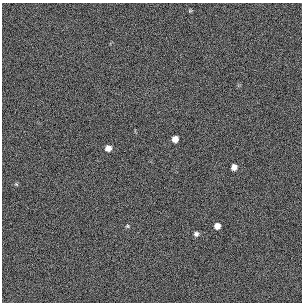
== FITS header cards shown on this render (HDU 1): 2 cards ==
NAXIS1  =                  300 / length of original image axis
NAXIS2  =                  300 / length of original image axis

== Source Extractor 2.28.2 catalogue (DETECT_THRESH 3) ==
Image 300 x 300 px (HDU 1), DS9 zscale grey, 1 PNG px = 1 image px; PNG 304 x 304 px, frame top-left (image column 1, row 300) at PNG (2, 3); no overlay
Background 384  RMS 66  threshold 199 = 3 sigma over >= 5 px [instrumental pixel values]
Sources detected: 8; all 8 listed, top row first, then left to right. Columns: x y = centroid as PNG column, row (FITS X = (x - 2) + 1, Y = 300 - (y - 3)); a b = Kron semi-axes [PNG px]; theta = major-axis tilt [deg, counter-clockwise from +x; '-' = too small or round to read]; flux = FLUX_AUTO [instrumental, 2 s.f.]
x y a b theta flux
190 11 6 4 1 5100
175 139 6 5 - 34000
108 148 6 6 - 25000
234 167 6 5 - 26000
16 184 5 4 - 5400
127 226 6 4 22 6000
217 226 5 5 - 26000
196 234 6 6 - 12000